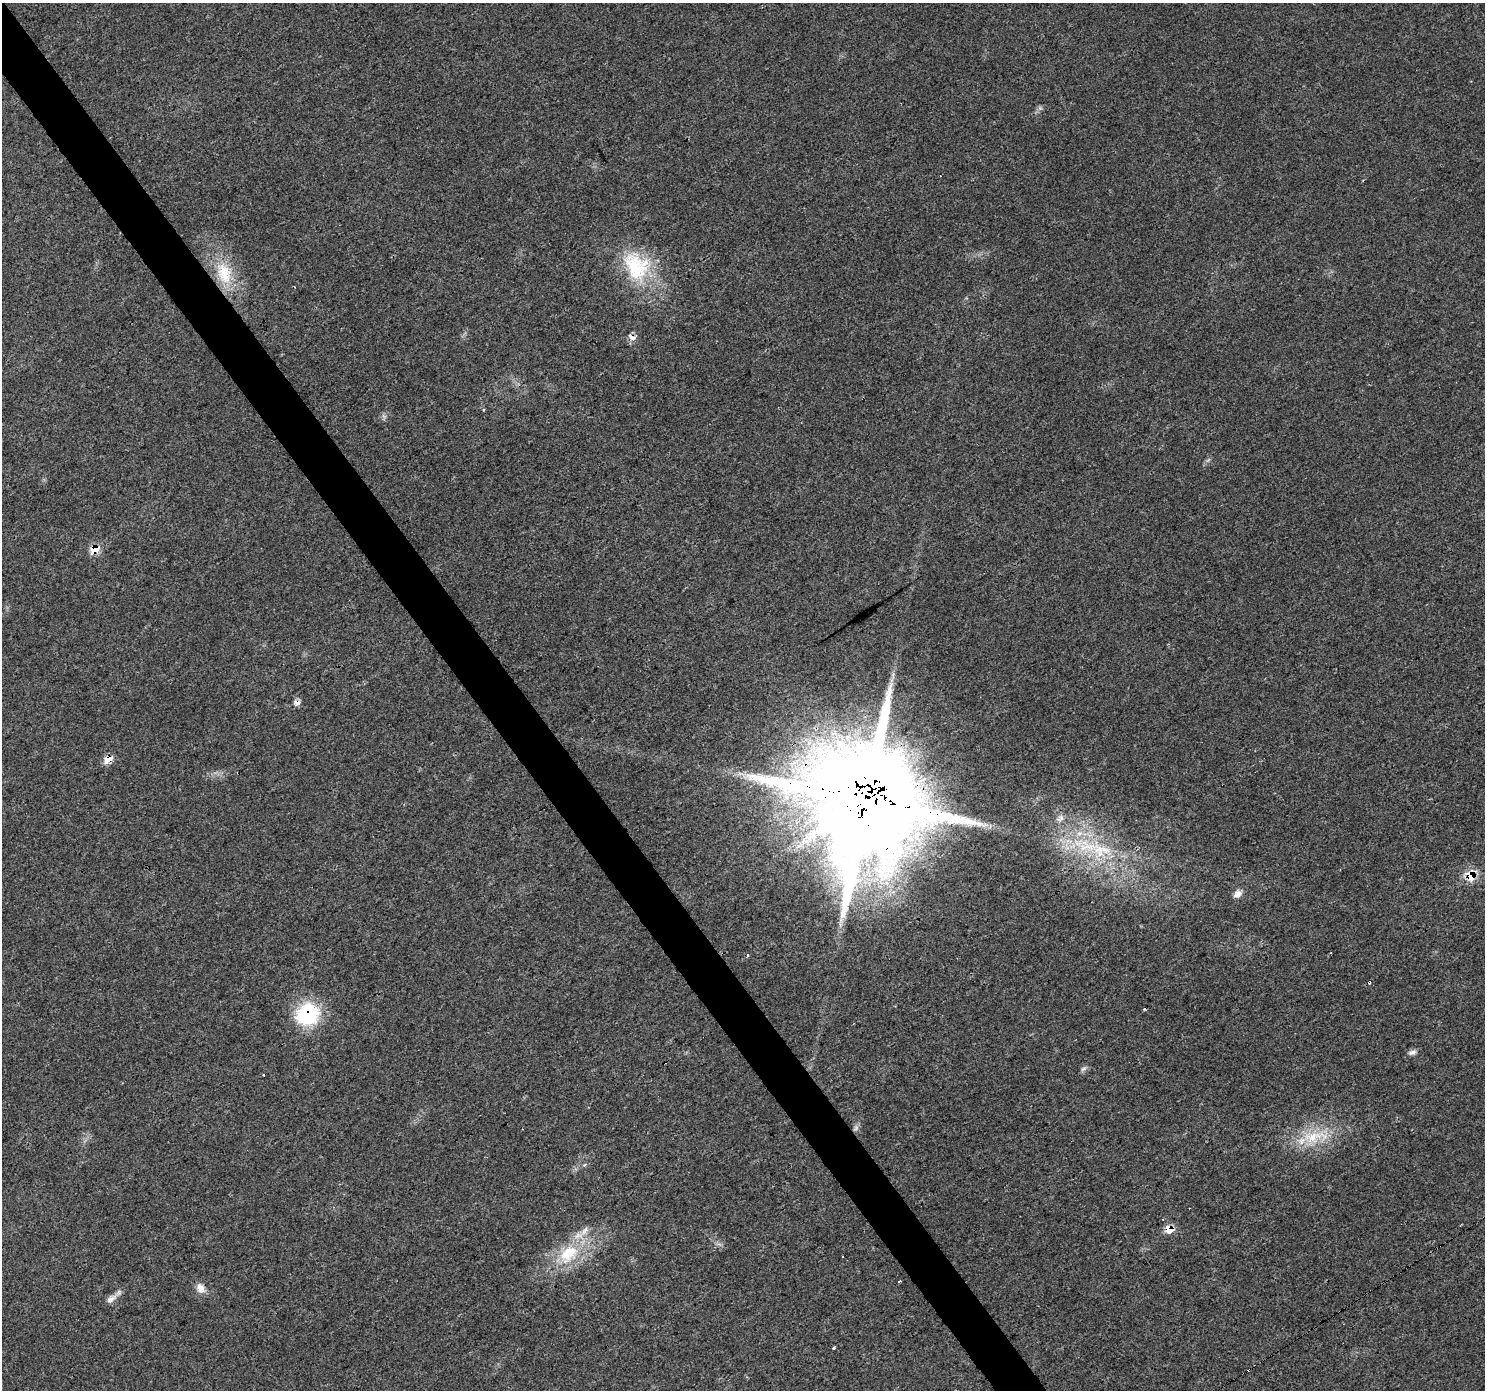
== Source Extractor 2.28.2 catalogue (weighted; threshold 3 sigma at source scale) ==
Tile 11 of 4 x 4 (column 3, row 3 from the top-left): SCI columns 2977-4459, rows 1577-2964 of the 5946 x 5872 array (HDU 1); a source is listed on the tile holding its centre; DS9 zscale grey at full resolution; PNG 1487 x 1392 px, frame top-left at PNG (2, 3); no overlay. Shown black and unused: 4% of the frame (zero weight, under 3 of 4 exposures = <1% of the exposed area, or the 3 px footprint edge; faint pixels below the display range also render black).
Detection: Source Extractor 2.28.2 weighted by HDU 2 'WHT'; one run over the whole footprint, this tile lists its part. Background 0.0202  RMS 0.0031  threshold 0.0139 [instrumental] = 3 sigma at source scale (4.5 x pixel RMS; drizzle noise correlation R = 1.50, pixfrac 1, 0.0396/0.0396 arcsec/px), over >= 5 px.
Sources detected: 31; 5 cosmic-ray / hot-pixel residue — not listed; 1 inside a brighter listed object's ellipse — not listed separately; the other 25 listed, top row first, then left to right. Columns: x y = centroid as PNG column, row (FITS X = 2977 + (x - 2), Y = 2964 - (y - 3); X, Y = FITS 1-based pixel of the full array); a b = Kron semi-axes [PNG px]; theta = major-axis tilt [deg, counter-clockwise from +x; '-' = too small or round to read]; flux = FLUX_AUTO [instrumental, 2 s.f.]
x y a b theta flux
636 266 45 34 -59 24
224 273 34 20 -72 13
632 337 12 7 -29 1.6
94 549 10 8 27 4.5
296 702 9 8 - 1.2
108 759 11 8 35 3.1
866 801 33 31 53 8800
1060 818 10 7 56 1.4
1087 846 51 21 -10 23
1470 876 11 11 - 6.2
1238 894 11 9 36 1.8
747 955 4 3 - 0.38
1145 1008 3 3 - 1.2
307 1014 23 20 31 26
1412 1052 12 6 18 1.2
1083 1069 10 6 35 0.85
856 1128 9 6 51 0.95
1312 1137 33 17 5 12
585 1165 4 4 - 0.78
1169 1229 9 8 - 3.8
568 1254 32 22 42 15
899 1281 3 2 - 0.71
200 1288 14 10 -60 2.5
111 1299 17 8 38 2
834 1347 3 3 - 2.1
Overlapping masked pixels (flux is a lower limit): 8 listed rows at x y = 632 337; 94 549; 296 702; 108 759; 866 801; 1470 876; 307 1014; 1169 1229